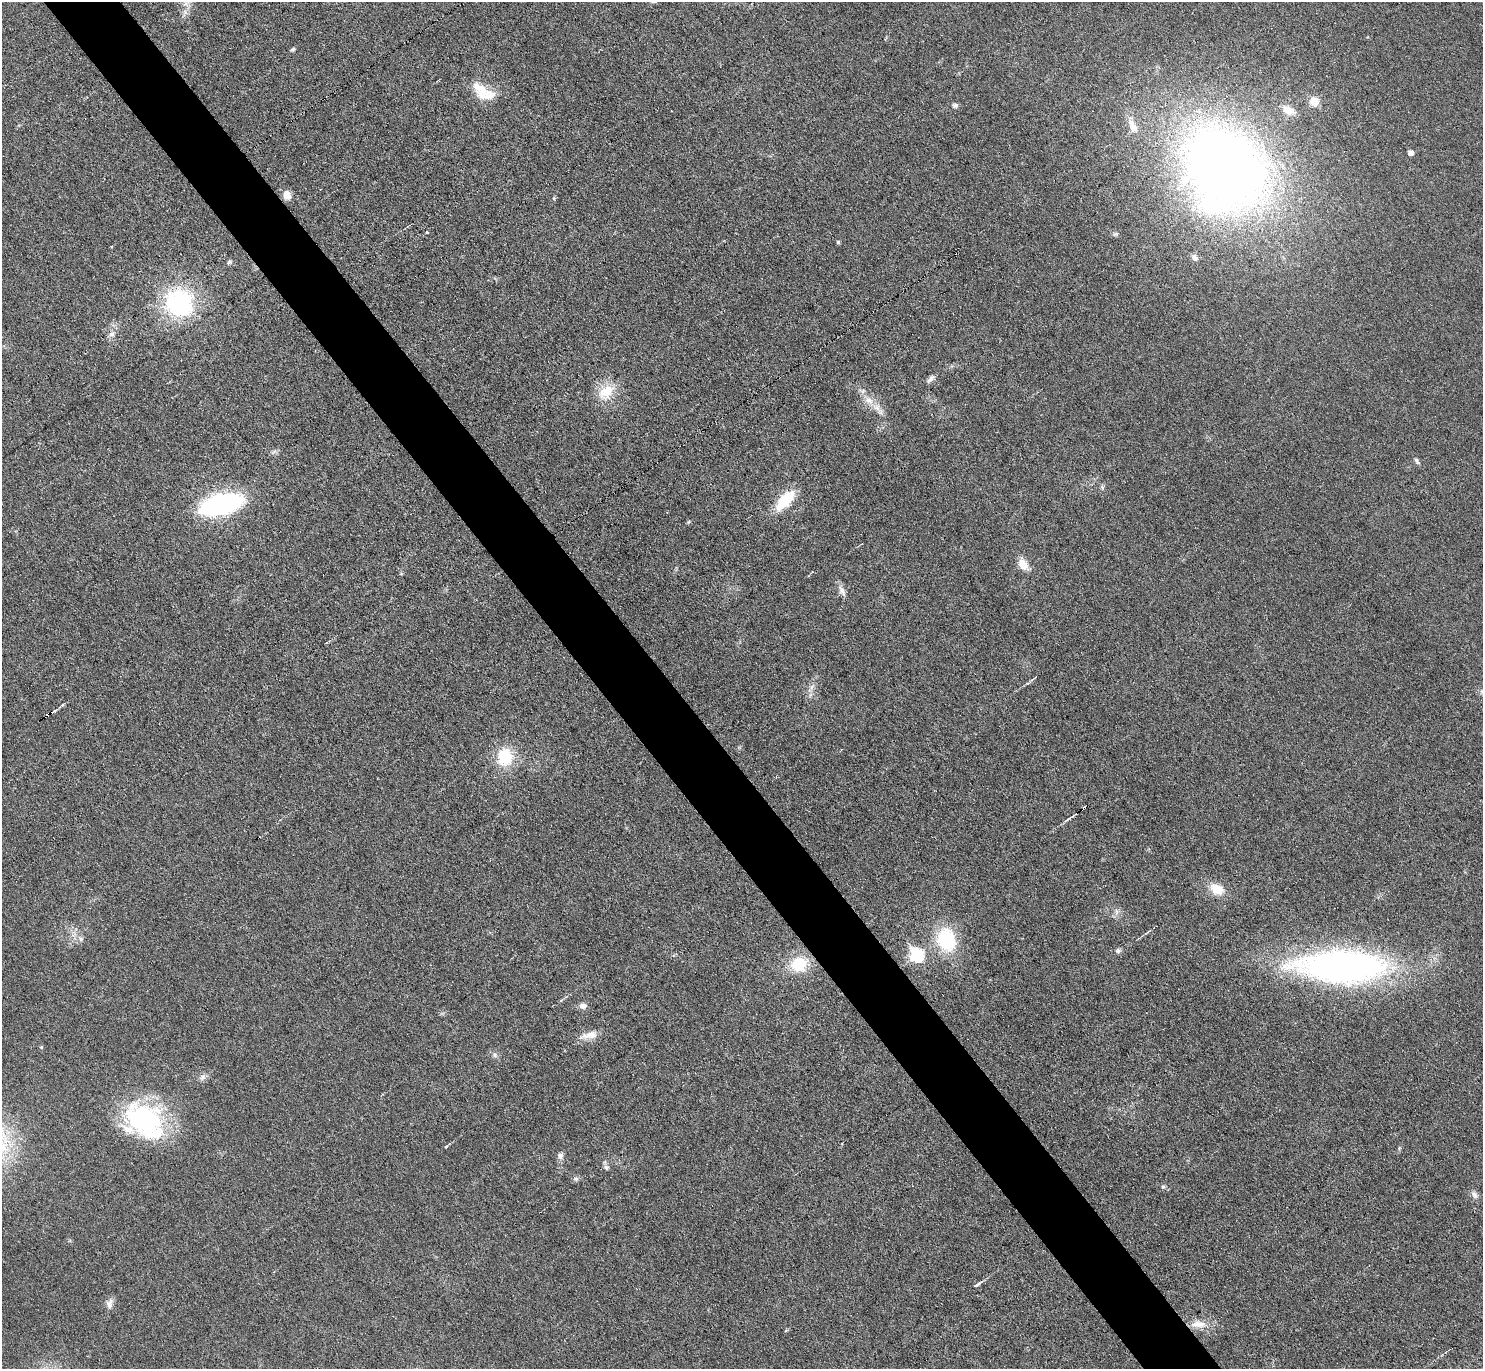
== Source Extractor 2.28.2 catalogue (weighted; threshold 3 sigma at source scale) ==
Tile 11 of 4 x 4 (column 3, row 3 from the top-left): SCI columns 2963-4443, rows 1523-2889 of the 5926 x 5921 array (HDU 1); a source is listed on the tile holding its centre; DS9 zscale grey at full resolution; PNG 1485 x 1371 px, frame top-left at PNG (2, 2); no overlay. Shown black and unused: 5% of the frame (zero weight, under 3 of 6 exposures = <1% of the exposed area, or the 3 px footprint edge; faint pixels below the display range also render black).
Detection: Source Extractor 2.28.2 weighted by HDU 2 'WHT'; one run over the whole footprint, this tile lists its part. Background 0.0346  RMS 0.004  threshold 0.0163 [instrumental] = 3 sigma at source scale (4.09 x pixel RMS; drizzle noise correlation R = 1.36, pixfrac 0.8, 0.05/0.05 arcsec/px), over >= 5 px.
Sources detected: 59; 1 inside a brighter object's white glare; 1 cosmic-ray / hot-pixel residue — not listed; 3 inside a brighter listed object's ellipse — not listed separately; the other 54 listed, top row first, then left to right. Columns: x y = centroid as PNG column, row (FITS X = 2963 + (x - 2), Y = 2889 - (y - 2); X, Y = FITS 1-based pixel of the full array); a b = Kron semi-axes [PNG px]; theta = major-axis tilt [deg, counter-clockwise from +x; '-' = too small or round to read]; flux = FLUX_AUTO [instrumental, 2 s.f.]
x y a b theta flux
186 2 13 6 49 2.2
653 2 6 4 -1 0.57
293 49 7 4 30 0.57
482 90 24 13 -44 6.4
1314 101 10 9 - 4.6
955 105 7 6 - 0.97
1288 110 15 10 -31 4.1
1133 126 24 9 -62 4.2
1410 153 5 4 - 2.2
1226 168 72 62 -54 440
287 195 10 9 - 3
554 198 5 5 - 0.47
427 232 3 3 - 0.68
838 242 4 4 - 0.55
1194 258 10 6 -42 1.2
229 262 6 5 - 0.7
179 303 26 25 - 47
112 334 7 5 44 1.2
931 379 13 5 46 1.4
606 392 27 17 45 8.9
869 400 14 8 -20 3.2
1417 461 11 5 -57 0.87
1102 487 6 5 - 0.68
785 500 25 11 46 13
221 504 30 13 14 86
688 522 5 3 - 0.4
1023 564 15 10 -62 4.3
842 591 15 7 -63 2.1
811 687 8 6 37 1.3
505 757 19 16 87 14
1068 819 13 3 32 0.98
1217 889 16 12 -27 6.6
1116 911 7 4 -71 0.85
81 939 7 6 - 1.1
946 940 24 18 -72 24
1118 950 8 6 24 0.97
917 955 7 7 - 44
799 964 19 16 19 12
1342 966 100 34 -1 140
583 1006 10 7 2 1.8
589 1035 27 9 12 4.2
41 1047 5 4 - 0.44
495 1055 7 6 - 1.1
202 1077 10 8 53 1.5
144 1118 50 36 -44 53
446 1146 5 4 - 0.44
560 1156 9 8 - 1.5
606 1168 6 5 - 0.75
576 1179 8 6 0 0.93
1163 1186 6 5 - 0.66
1475 1195 11 7 -56 1.5
977 1284 11 4 32 1.2
109 1304 14 8 82 2.1
1198 1324 22 9 -1 5
Isophote crosses this tile's border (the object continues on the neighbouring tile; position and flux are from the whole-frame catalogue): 2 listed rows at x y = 186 2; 653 2